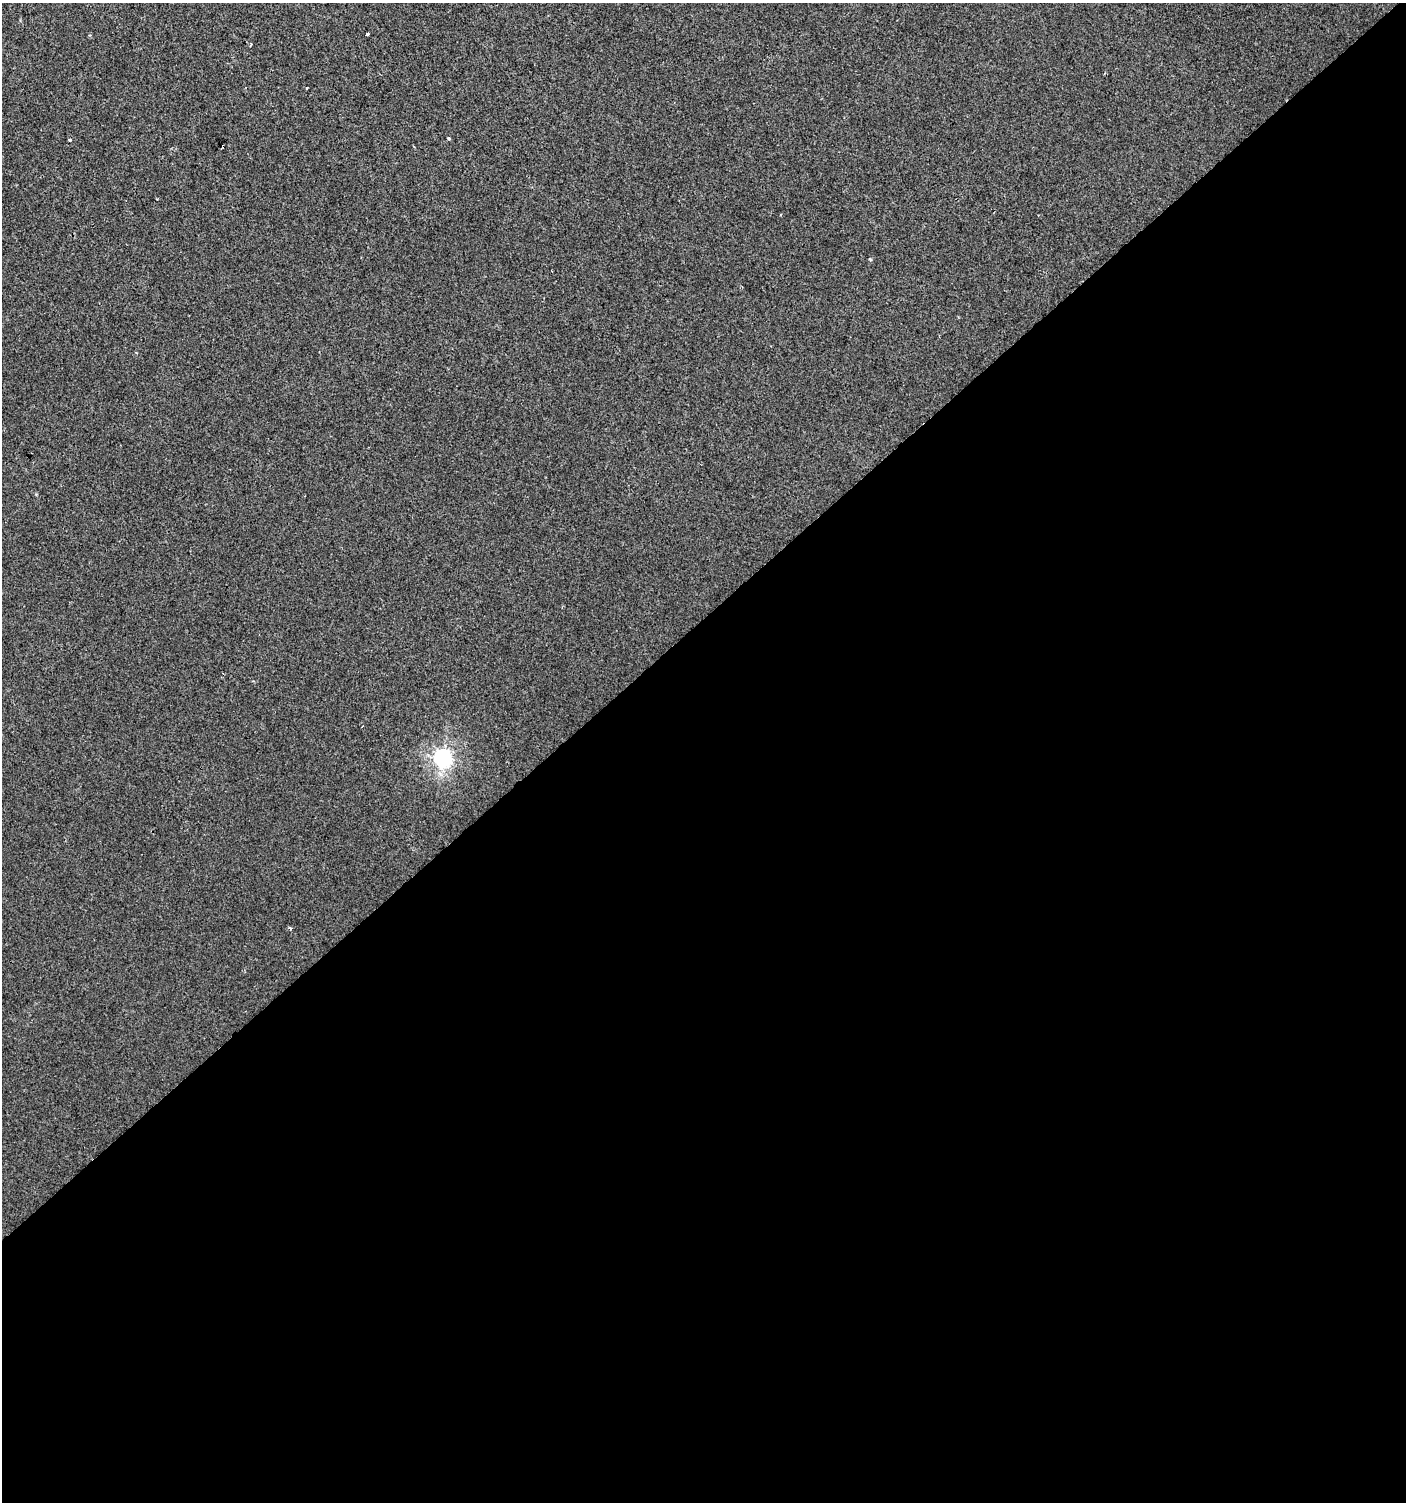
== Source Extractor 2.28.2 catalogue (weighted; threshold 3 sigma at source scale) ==
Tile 15 of 4 x 4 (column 3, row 4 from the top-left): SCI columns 3014-4417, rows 1-1500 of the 5962 x 6005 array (HDU 1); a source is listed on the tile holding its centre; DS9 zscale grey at full resolution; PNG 1408 x 1504 px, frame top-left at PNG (2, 3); no overlay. Shown black and unused: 59% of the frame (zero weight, under 2 of 3 exposures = <1% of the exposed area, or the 3 px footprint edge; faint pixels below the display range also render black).
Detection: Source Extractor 2.28.2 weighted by HDU 2 'WHT'; one run over the whole footprint, this tile lists its part. Background 0.00128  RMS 0.0057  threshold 0.0255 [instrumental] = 3 sigma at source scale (4.5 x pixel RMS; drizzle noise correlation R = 1.50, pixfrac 1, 0.0396/0.0396 arcsec/px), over >= 5 px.
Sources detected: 7; all 7 listed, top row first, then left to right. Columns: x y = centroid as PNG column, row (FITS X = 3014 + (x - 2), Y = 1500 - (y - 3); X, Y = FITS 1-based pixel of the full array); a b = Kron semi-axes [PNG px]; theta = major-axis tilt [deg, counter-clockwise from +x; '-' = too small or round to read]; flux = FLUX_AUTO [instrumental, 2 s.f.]
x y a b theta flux
367 34 3 3 - 3
306 88 3 2 - 0.47
448 139 3 3 - 2
70 140 3 3 - 0.59
870 259 4 3 - 0.61
443 758 7 7 - 230
290 928 4 3 - 0.98